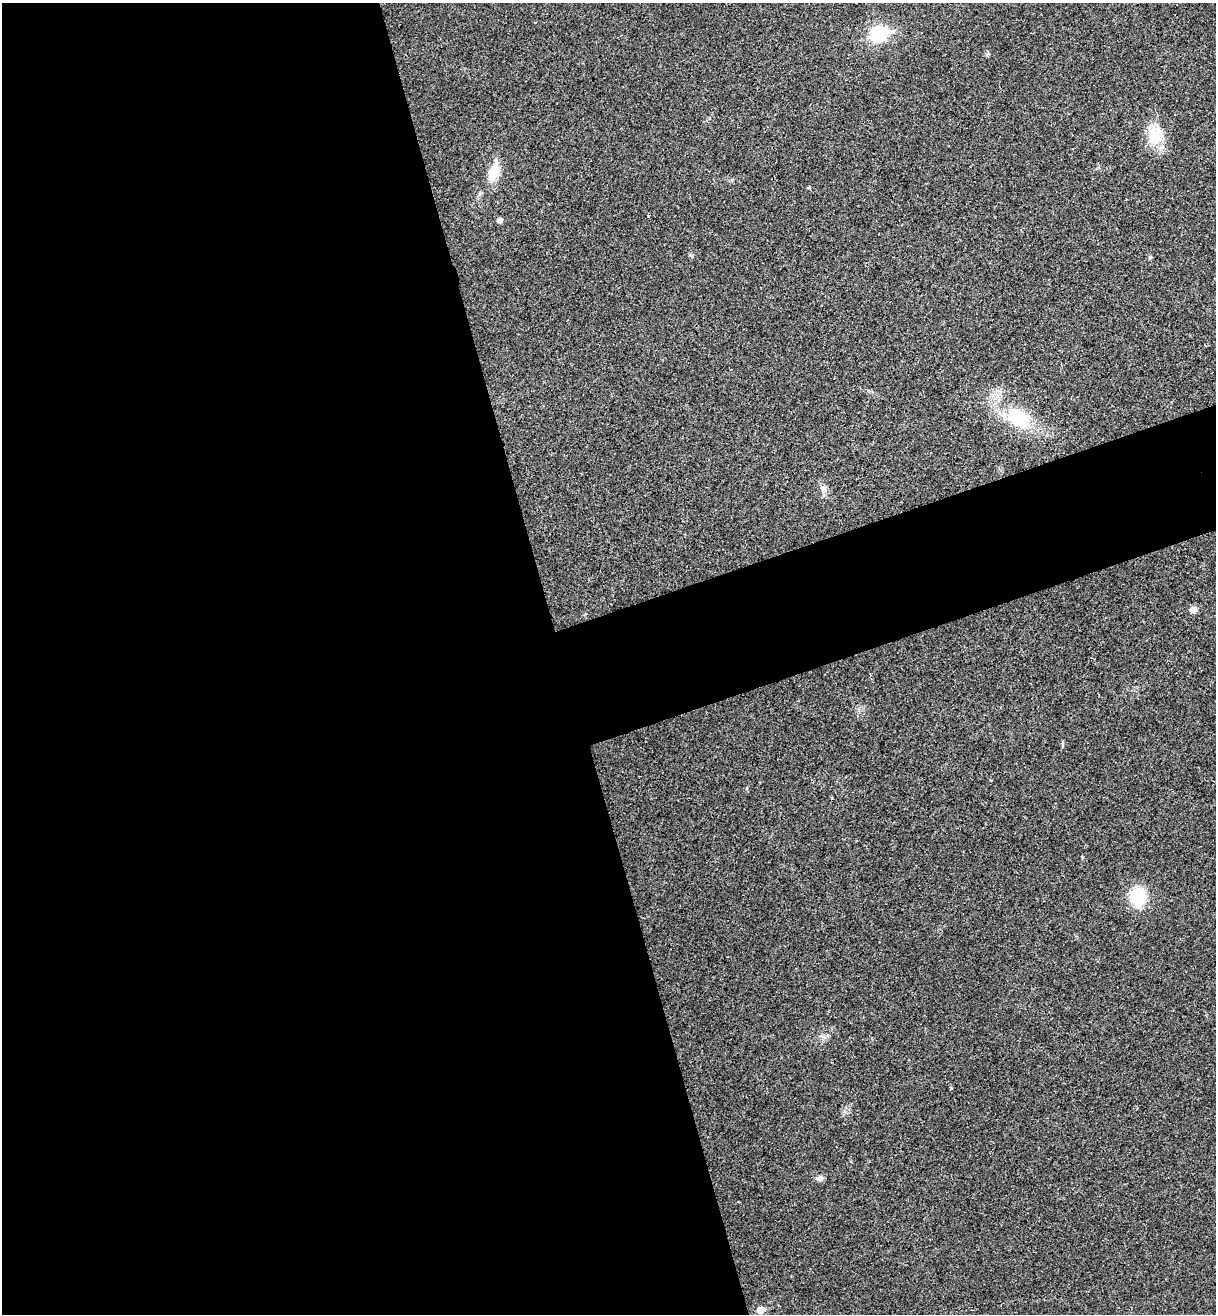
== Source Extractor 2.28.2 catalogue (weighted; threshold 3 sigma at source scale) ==
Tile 9 of 4 x 4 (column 1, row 3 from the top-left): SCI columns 168-1381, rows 1370-2681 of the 5322 x 5365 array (HDU 1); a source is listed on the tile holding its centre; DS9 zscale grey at full resolution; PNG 1218 x 1316 px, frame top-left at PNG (2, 3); no overlay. Shown black and unused: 51% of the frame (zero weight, under 3 of 4 exposures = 6% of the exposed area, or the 3 px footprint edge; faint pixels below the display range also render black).
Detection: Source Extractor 2.28.2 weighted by HDU 2 'WHT'; one run over the whole footprint, this tile lists its part. Background 0.0194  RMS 0.0064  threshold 0.0286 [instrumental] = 3 sigma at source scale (4.5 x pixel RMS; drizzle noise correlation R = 1.50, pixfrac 1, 0.05/0.05 arcsec/px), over >= 5 px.
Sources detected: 11; all 11 listed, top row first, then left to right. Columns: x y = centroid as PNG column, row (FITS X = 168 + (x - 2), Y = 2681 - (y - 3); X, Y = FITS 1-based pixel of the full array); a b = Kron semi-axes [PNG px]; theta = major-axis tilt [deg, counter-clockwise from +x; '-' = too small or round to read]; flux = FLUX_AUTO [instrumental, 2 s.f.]
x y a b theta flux
879 34 8 7 - 120
1155 135 23 22 - 16
494 172 21 11 71 13
809 187 4 4 - 0.7
500 220 5 5 - 2.7
1019 418 30 23 -40 29
824 488 7 4 -18 1.5
1193 609 5 5 - 6.3
1138 897 19 15 -88 25
820 1178 8 7 - 2.4
760 1310 6 5 - 8.3
Unlisted compact peaks at least as high as the median listed source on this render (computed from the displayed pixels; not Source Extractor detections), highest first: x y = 732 180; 690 255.